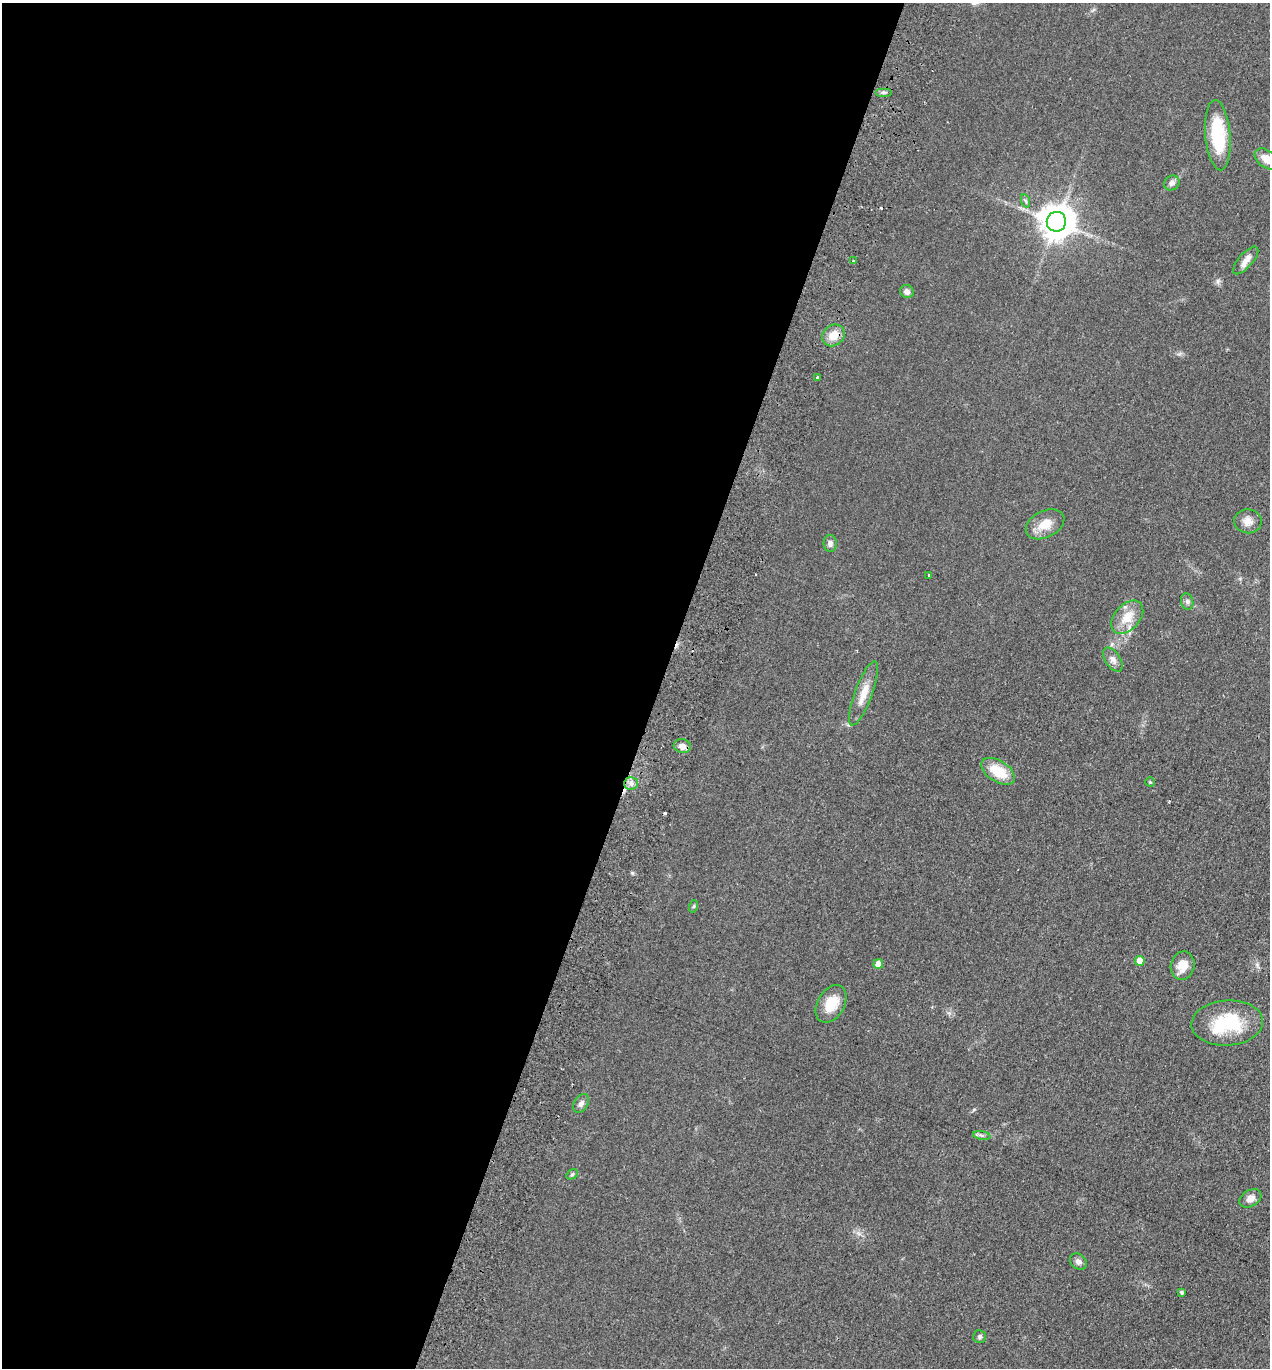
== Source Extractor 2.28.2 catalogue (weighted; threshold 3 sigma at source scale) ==
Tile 5 of 4 x 4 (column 1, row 2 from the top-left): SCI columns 193-1460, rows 2757-4122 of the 5589 x 5512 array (HDU 1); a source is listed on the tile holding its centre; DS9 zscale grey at full resolution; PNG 1272 x 1370 px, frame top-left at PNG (2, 3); each listed source drawn as its Kron ellipse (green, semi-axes under 4 px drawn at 4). Shown black and unused: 52% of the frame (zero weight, under 2 of 3 exposures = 3% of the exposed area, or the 3 px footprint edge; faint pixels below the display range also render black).
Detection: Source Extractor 2.28.2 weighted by HDU 2 'WHT'; one run over the whole footprint, this tile lists its part. Background 0.0752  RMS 0.0094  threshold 0.0425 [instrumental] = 3 sigma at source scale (4.5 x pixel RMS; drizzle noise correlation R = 1.50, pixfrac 1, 0.05/0.05 arcsec/px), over >= 5 px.
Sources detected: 40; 2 cosmic-ray / hot-pixel residue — neither listed nor drawn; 2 inside a brighter listed object's ellipse — not listed separately; the other 36 listed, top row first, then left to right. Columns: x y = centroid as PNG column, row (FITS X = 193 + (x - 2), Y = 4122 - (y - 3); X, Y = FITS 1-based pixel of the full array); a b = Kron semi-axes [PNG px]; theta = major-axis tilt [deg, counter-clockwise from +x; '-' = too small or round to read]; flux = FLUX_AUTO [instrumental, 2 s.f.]
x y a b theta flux
884 92 8 4 0 2.1
1218 135 35 12 -85 53
1267 159 13 8 -36 11
1172 183 8 7 - 3.8
1026 201 7 4 -70 1.7
1056 222 10 9 - 1900
1246 260 17 7 49 6.4
853 261 3 2 - 1.6
907 291 7 6 - 4.3
833 335 12 10 40 13
818 377 3 2 - 1.8
1248 521 14 12 -6 7.8
1045 524 20 13 26 15
830 543 8 6 -89 3.6
929 575 3 3 - 1.8
1187 601 8 6 -75 2.5
1127 617 19 12 48 17
1113 660 13 7 -56 4.9
864 693 34 9 70 15
682 746 8 7 - 5.6
998 771 19 10 -32 24
1150 782 4 4 - 0.99
631 783 7 6 - 3.5
694 906 6 4 71 1.2
1140 961 5 5 - 14
878 964 5 4 - 9.7
1183 966 14 11 76 12
831 1004 20 13 60 21
1227 1023 36 22 4 54
581 1103 10 7 57 4
982 1135 9 4 -9 2.2
572 1174 6 4 31 1.5
1250 1198 12 8 31 5.7
1078 1262 9 7 -41 3.8
1182 1292 4 3 - 4.2
980 1337 6 6 - 2
Isophote crosses this tile's border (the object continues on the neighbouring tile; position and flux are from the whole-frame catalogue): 1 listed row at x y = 1267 159
Unlisted compact peaks at least as high as the median listed source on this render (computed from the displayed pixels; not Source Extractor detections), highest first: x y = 632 873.